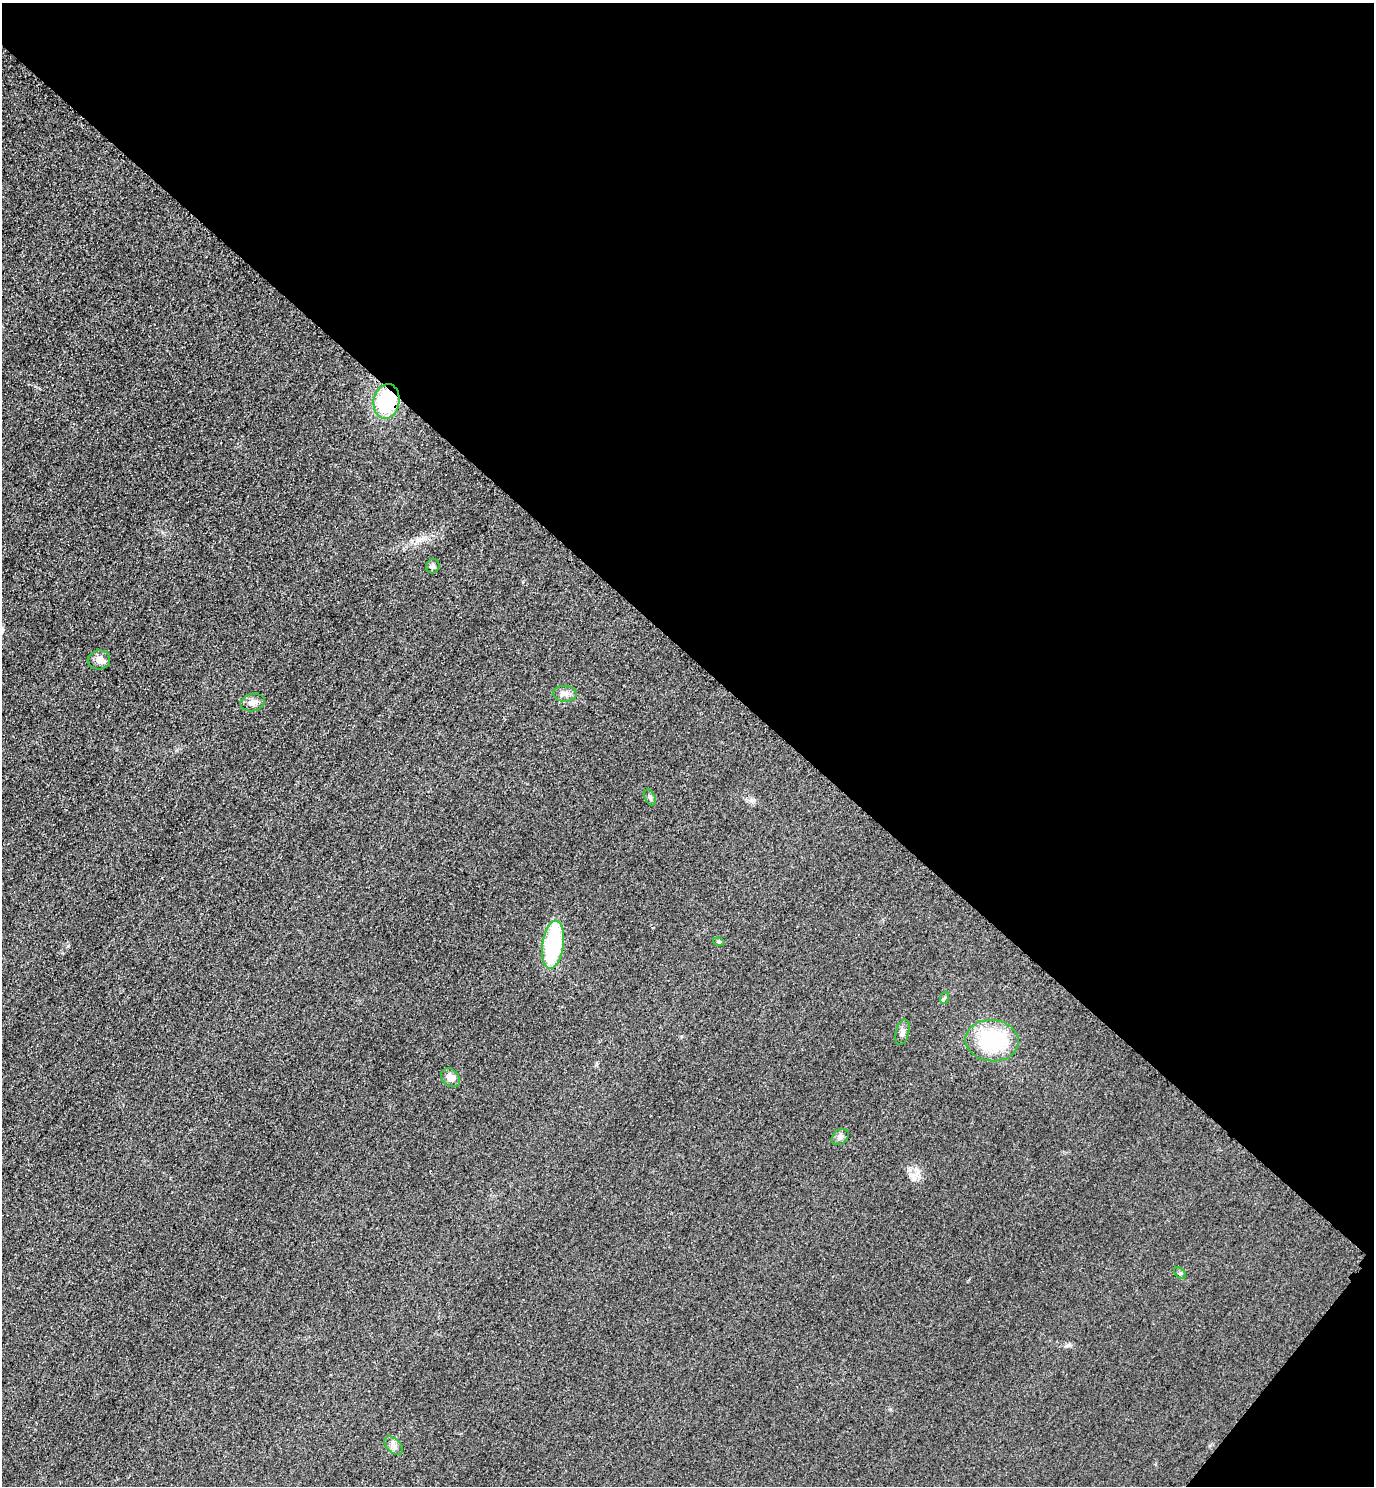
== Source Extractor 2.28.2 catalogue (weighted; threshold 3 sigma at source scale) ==
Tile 8 of 4 x 4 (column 4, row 2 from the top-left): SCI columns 4443-5814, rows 2998-4481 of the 5996 x 5993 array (HDU 1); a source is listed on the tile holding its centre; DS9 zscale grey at full resolution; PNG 1376 x 1488 px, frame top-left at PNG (2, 3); each listed source drawn as its Kron ellipse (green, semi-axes under 4 px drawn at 4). Shown black and unused: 45% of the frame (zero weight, under 3 of 4 exposures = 3% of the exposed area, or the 3 px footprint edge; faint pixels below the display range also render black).
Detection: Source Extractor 2.28.2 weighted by HDU 2 'WHT'; one run over the whole footprint, this tile lists its part. Background 0.0498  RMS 0.017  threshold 0.0754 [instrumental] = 3 sigma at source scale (4.5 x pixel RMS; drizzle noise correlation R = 1.50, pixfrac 1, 0.05/0.05 arcsec/px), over >= 5 px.
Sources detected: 16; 1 inside a brighter listed object's ellipse — not listed separately; the other 15 listed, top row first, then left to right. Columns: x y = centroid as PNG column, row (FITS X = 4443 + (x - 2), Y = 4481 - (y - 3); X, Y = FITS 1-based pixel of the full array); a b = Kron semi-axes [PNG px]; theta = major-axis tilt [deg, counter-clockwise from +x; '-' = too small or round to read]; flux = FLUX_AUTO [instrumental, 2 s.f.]
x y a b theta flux
386 401 17 13 80 120
433 566 7 6 - 4.1
99 660 11 9 5 9.4
565 694 12 8 -2 9.2
253 702 12 8 10 11
650 798 8 5 -64 3.5
719 942 6 4 -16 2.1
553 945 24 10 82 160
944 998 6 4 70 2.3
902 1032 13 6 75 6.8
992 1041 27 20 -4 120
450 1078 10 8 -45 13
840 1137 9 7 41 6.4
1180 1273 7 4 -45 2.7
394 1446 11 6 -45 7.3
Overlapping masked pixels (flux is a lower limit): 1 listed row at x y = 386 401
Unlisted compact peaks at least as high as the median listed source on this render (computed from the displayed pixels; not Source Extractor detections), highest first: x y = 68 946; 1069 1345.